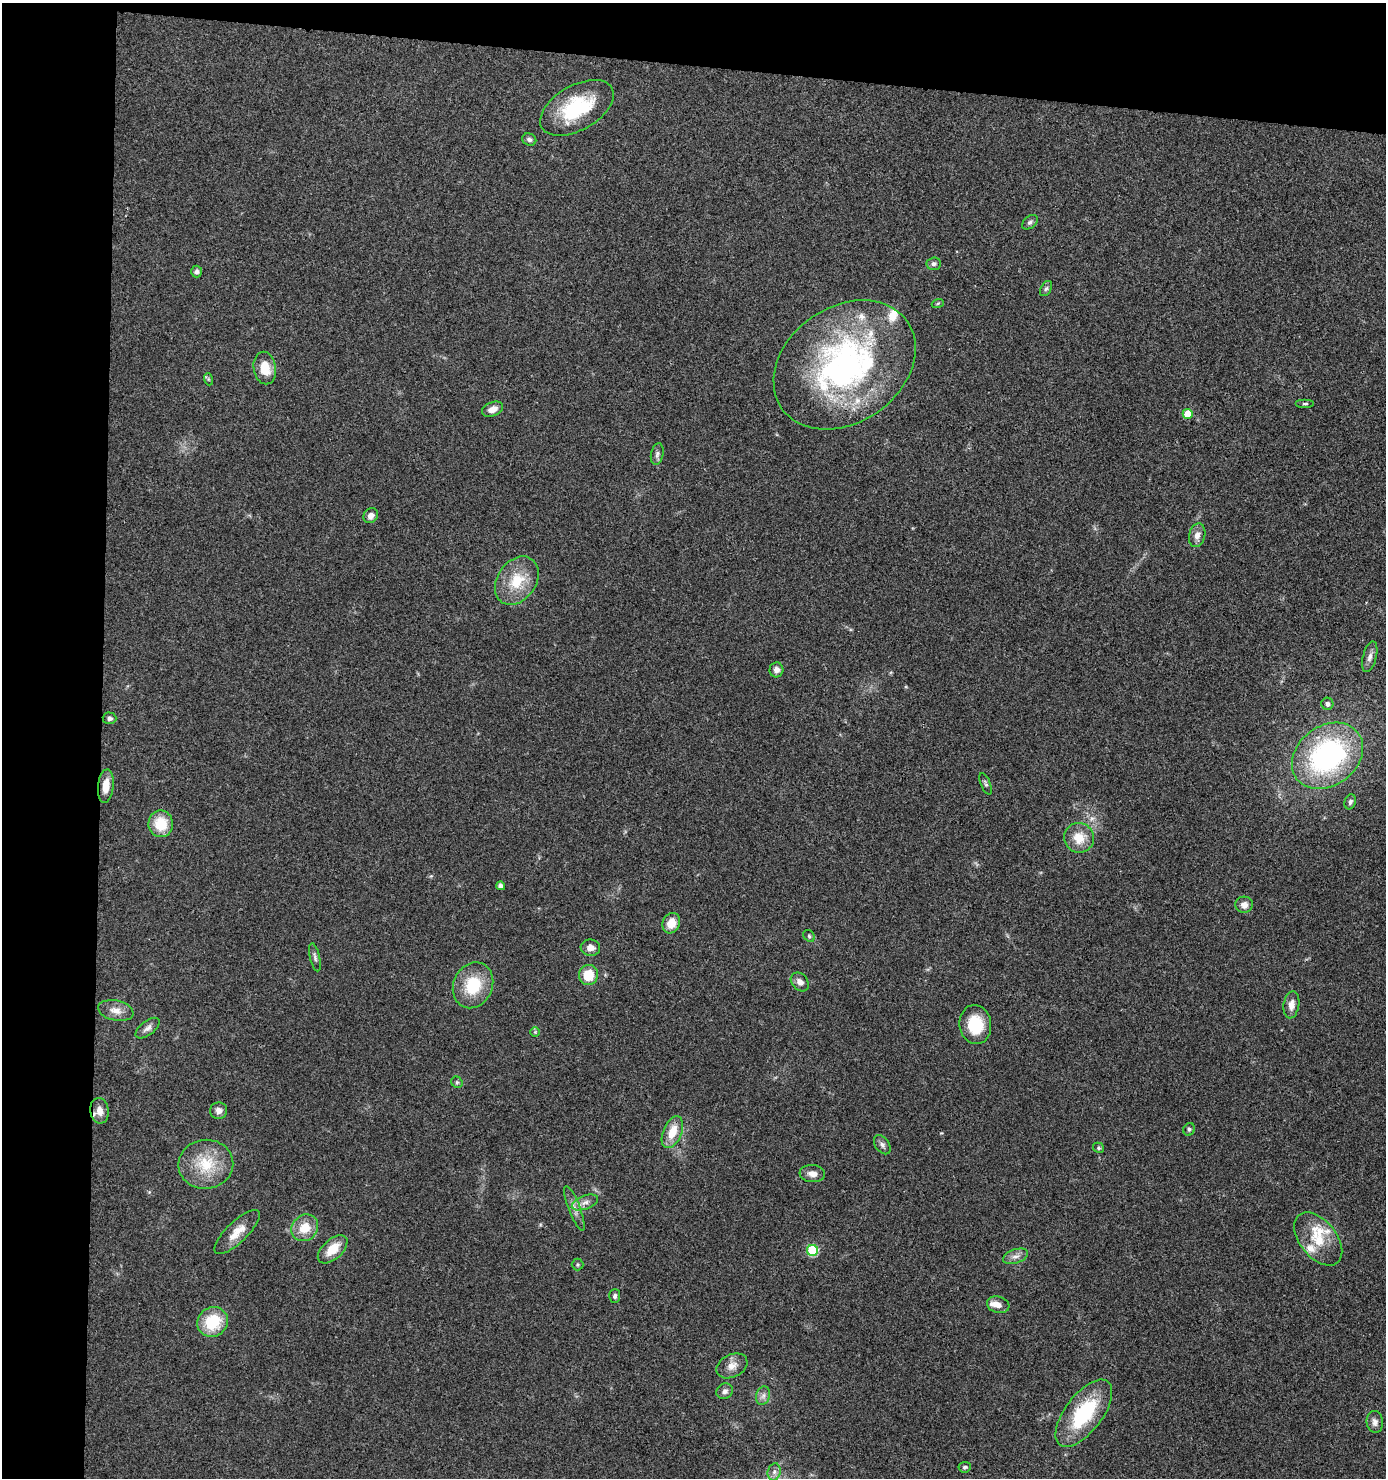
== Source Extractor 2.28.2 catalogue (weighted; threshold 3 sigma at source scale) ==
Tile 1 of 3 x 3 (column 1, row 1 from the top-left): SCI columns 103-1486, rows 2952-4427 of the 4448 x 4427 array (HDU 1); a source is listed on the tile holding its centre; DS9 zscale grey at full resolution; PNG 1388 x 1480 px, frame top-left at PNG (2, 3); each listed source drawn as its Kron ellipse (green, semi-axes under 4 px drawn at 4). Shown black and unused: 11% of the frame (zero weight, under 3 of 4 exposures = <1% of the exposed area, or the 3 px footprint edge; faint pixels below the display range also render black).
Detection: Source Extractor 2.28.2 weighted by HDU 2 'WHT'; one run over the whole footprint, this tile lists its part. Background 0.078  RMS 0.0058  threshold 0.0262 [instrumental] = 3 sigma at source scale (4.5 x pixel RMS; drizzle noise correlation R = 1.50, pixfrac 1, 0.05/0.05 arcsec/px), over >= 5 px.
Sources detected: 75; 6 inside a brighter listed object's ellipse — not listed separately; the other 69 listed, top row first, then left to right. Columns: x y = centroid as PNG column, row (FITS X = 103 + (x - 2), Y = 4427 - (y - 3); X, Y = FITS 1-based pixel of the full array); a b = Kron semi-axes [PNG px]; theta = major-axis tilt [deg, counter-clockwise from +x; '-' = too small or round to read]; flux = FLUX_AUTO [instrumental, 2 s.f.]
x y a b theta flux
577 108 40 22 30 40
529 139 7 6 - 1.6
1030 222 9 5 38 1.5
934 264 7 6 - 1.7
197 272 6 5 - 1.8
1046 289 8 5 61 1.3
938 303 6 4 19 0.8
845 365 76 58 35 180
265 368 16 11 -79 11
208 379 6 4 -71 0.78
1305 404 9 3 0 1.1
493 409 11 7 22 4.7
1188 414 5 5 - 11
657 454 11 6 78 1.9
371 516 8 6 53 3.1
1197 535 12 8 75 3.9
517 581 26 19 55 19
1370 657 16 6 76 3.3
776 670 7 7 - 2.7
1327 704 6 6 - 1.9
109 718 7 6 - 1.7
1327 756 38 30 37 110
986 784 11 4 -67 1.4
106 786 17 7 84 7.4
1350 802 8 5 70 1.7
161 824 13 12 - 16
1079 838 15 15 - 11
501 886 4 4 - 2.8
1244 905 9 8 - 3.3
671 923 10 8 63 7.7
809 936 6 5 - 1
590 948 9 8 - 4.1
315 957 14 5 -77 2
588 975 10 9 - 13
800 982 10 8 -49 3.3
473 985 23 19 65 24
1291 1005 14 8 81 4.7
116 1010 18 10 -12 5.8
975 1024 19 16 -82 20
148 1028 14 7 37 2.9
535 1032 5 5 - 0.8
457 1082 6 5 - 1
99 1111 13 9 -81 5.8
219 1111 8 8 - 3.2
1189 1129 6 5 - 1.2
672 1132 17 9 67 11
882 1145 11 7 -54 2.1
1099 1148 6 5 - 1
206 1164 27 24 6 22
812 1174 13 8 -5 4.2
585 1202 14 6 20 3.6
574 1208 24 6 -69 4.3
305 1228 14 12 44 11
237 1232 30 10 44 9.2
1318 1239 31 18 -51 18
333 1249 18 10 42 11
812 1250 5 5 - 36
1015 1256 13 7 18 3.4
578 1264 6 6 - 0.99
615 1296 7 5 87 1.4
998 1305 11 8 -16 4.4
213 1322 16 14 39 23
732 1366 16 11 27 5.6
725 1391 8 7 - 2.2
763 1396 9 7 74 2.5
1084 1413 40 18 53 43
1375 1422 11 8 -84 2.9
965 1467 6 5 - 1.4
774 1472 8 6 77 2.4